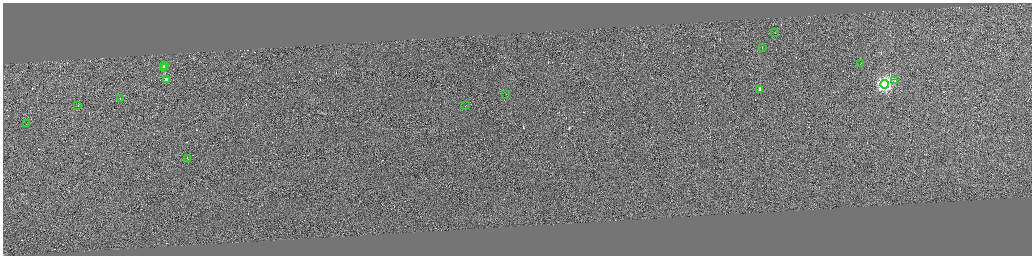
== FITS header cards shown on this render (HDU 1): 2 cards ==
NAXIS1  =                 4118
NAXIS2  =                 1013

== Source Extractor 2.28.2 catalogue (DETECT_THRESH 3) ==
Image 4118 x 1013 px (HDU 1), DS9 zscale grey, zoomed out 1/4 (1 PNG px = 4 x 4 image px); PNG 1034 x 258 px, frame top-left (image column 3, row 1010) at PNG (3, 3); each listed source drawn as its Kron ellipse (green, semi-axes under 4 px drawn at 4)
Background 0.512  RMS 3.8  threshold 11.5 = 3 sigma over >= 5 px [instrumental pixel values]
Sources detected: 304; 289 cannot appear on this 1/4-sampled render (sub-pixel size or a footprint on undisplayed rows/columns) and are neither listed nor drawn; the other 15 listed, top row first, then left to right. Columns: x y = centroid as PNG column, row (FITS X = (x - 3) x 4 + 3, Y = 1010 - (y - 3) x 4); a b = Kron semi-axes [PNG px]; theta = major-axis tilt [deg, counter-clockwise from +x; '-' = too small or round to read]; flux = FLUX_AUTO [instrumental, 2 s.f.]
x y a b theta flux
775 33 2 1 - 12000
762 47 2 1 - 11000
861 63 2 1 - 18000
165 65 2 2 - 35000
163 67 2 1 - 11000
167 79 2 2 - 65000
895 81 2 1 - 16000
885 84 4 4 - 830000
760 89 2 1 - 18000
506 94 2 1 - 13000
120 99 2 1 - 21000
78 105 2 1 - 11000
466 106 2 1 - 10000
27 124 2 1 - 11000
188 158 3 1 - 28000
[289 sub-pixel or undisplayed-footprint detections neither listed nor drawn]